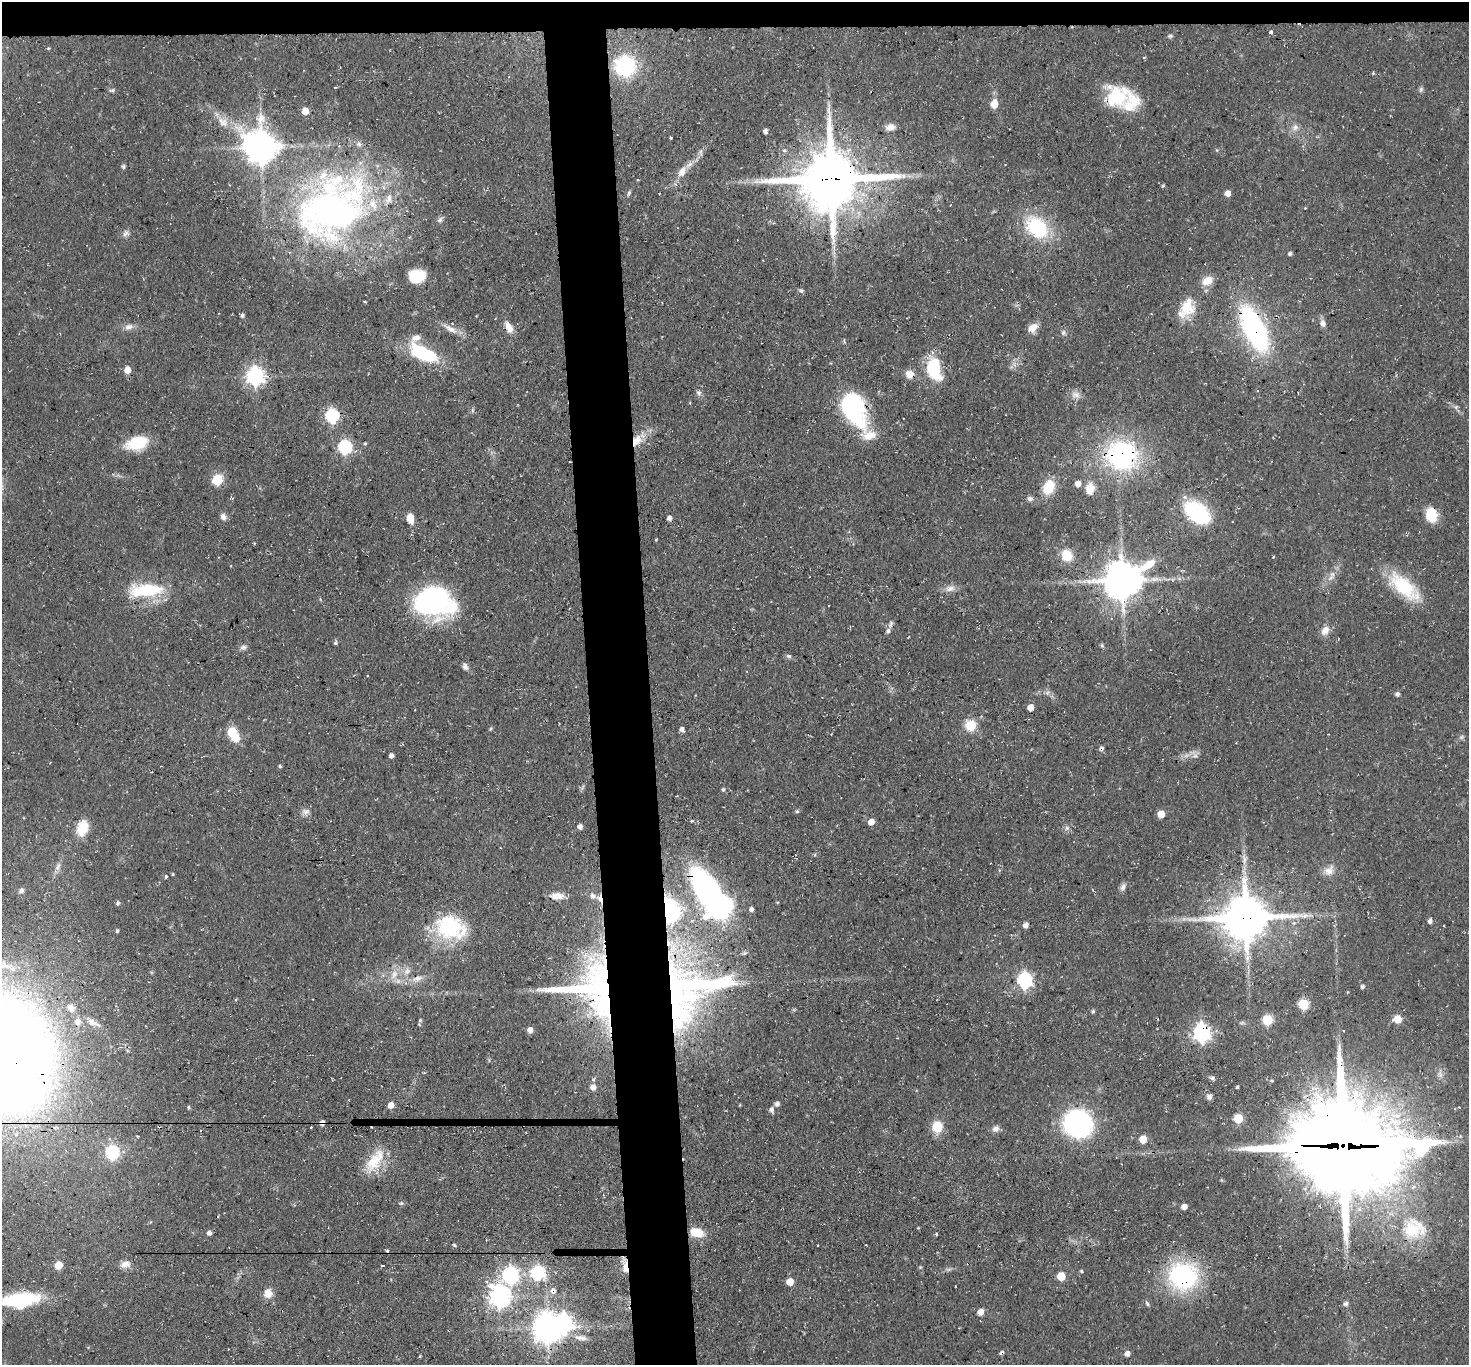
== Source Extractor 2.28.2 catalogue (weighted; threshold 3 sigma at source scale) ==
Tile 2 of 3 x 3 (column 2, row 1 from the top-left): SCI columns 1468-2934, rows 2888-4250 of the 4401 x 4372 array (HDU 1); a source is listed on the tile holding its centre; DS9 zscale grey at full resolution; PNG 1471 x 1367 px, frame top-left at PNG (2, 2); no overlay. Shown black and unused: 6% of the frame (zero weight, under 3 of 4 exposures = <1% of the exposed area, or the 3 px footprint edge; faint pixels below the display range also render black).
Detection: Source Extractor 2.28.2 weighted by HDU 2 'WHT'; one run over the whole footprint, this tile lists its part. Background 0.055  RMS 0.0051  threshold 0.023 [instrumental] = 3 sigma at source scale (4.5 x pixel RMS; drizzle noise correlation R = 1.50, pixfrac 1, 0.05/0.05 arcsec/px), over >= 5 px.
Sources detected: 223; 6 inside a brighter object's white glare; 10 cosmic-ray / hot-pixel residue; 2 long thin detections or spike segments (spike, bleed or trail) — not listed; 12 inside a brighter listed object's ellipse — not listed separately; the other 193 listed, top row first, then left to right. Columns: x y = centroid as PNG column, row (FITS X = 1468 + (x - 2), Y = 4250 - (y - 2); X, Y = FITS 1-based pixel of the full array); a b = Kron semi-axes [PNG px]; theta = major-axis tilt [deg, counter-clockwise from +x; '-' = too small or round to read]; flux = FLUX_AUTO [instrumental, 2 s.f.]
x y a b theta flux
1271 32 4 3 - 4.8
1170 36 6 5 - 0.95
48 48 5 4 - 0.55
1144 57 4 3 - 0.42
625 66 16 16 - 55
1373 73 5 4 - 0.55
1421 89 8 5 75 1.2
112 90 7 5 1 1.1
1131 101 53 24 -33 28
994 104 7 6 - 7.8
305 111 5 5 - 8.6
223 122 18 11 -34 6.8
890 127 11 7 5 3.8
1295 127 9 7 57 2.5
765 131 5 4 - 1.8
670 138 3 3 - 2.8
261 147 10 9 - 1000
123 167 5 5 - 1.1
682 172 16 9 60 5.6
831 179 20 18 11 3600
1163 186 4 3 - 0.71
629 193 7 4 66 0.95
1227 193 6 5 - 3.8
331 211 101 70 37 250
440 220 8 6 56 1.5
773 223 5 4 - 0.51
1037 227 21 15 -44 43
126 233 10 8 54 2.1
1290 254 4 4 - 1.5
420 276 14 10 -29 15
1207 281 14 10 29 6.3
801 291 7 5 -48 1
1188 307 23 19 79 13
242 315 5 5 - 1
1323 323 8 6 -77 2.9
129 327 13 8 14 3.1
509 327 15 8 -66 5.2
1033 328 13 9 41 4.7
450 329 26 7 -29 4.9
1254 329 39 16 -64 120
1063 333 8 6 75 1.3
423 353 33 14 -26 34
934 369 24 14 -77 28
127 370 5 5 - 6.6
909 374 10 10 - 4.5
255 376 7 7 - 220
699 393 7 6 - 1.5
1076 395 14 9 -18 3.4
690 403 5 3 - 0.4
1456 407 6 5 - 0.99
854 409 43 24 -67 57
472 410 6 4 -72 0.81
332 416 7 6 - 77
636 440 16 11 54 7.7
137 443 19 11 17 27
365 443 4 4 - 0.59
345 447 6 6 - 84
1122 455 33 31 1 80
217 480 6 6 - 34
1078 483 5 5 - 4.2
1049 487 19 13 68 11
1090 488 15 11 81 5.7
1030 498 8 6 -17 1.6
1197 513 25 16 -39 45
1431 514 15 11 -90 13
223 517 8 7 - 2.4
410 518 10 6 -75 6.5
669 518 5 4 - 1.8
656 540 3 3 - 0.43
254 543 4 3 - 0.38
1067 555 12 11 - 11
1273 557 3 2 - 0.66
1332 574 6 5 - 1.5
1123 580 13 11 33 1400
1172 580 6 4 73 0.72
1404 587 41 18 -40 29
950 589 14 8 9 3.4
146 590 44 16 3 29
431 601 38 33 3 79
891 624 10 5 72 1.5
1325 630 13 10 54 4
888 631 7 6 - 1.5
335 643 6 4 37 0.84
1102 646 6 4 -3 0.79
243 647 9 7 14 1.7
789 656 7 5 -17 1.2
465 666 10 7 -63 1.9
1047 693 7 4 19 1.1
1397 694 5 5 - 1.6
1030 707 5 5 - 6
970 725 13 13 - 9.4
682 729 5 4 - 1.9
232 732 6 5 - 28
1461 737 7 5 46 1.1
1194 755 15 6 -57 2.1
391 756 4 4 - 2.1
280 766 4 3 - 0.79
723 789 5 4 - 0.96
797 811 5 4 - 0.79
305 812 11 10 - 2.6
1161 814 5 5 - 9
691 821 4 3 - 0.85
871 822 5 5 - 4.8
580 827 6 6 - 2
82 828 18 12 70 12
1067 828 7 6 - 1.5
58 867 14 6 69 2.7
1329 870 16 11 43 5
173 874 4 3 - 0.5
166 876 4 3 - 0.84
1123 887 10 7 75 1.9
21 890 8 6 42 1.6
711 895 49 20 -54 170
557 896 16 8 -4 4.8
593 896 8 7 - 1.9
600 899 8 4 -72 8.6
118 904 7 4 63 0.93
667 909 8 4 84 300
751 909 5 5 - 1.5
1246 918 15 13 3 2200
1430 921 5 4 - 2
1026 925 5 4 - 3.2
449 927 34 27 -34 42
117 931 4 3 - 0.85
2 965 41 15 -5 22
407 971 10 9 - 3.3
394 975 15 9 59 5.5
417 978 16 8 15 4.3
1024 980 7 6 - 130
1363 987 4 4 - 1.2
592 989 65 53 -12 150
690 990 94 68 24 220
1303 1004 6 6 - 33
71 1008 14 9 -53 3.8
1093 1011 5 4 - 0.97
1397 1019 5 5 - 13
420 1020 8 4 68 1
1268 1020 6 5 - 34
78 1022 10 9 - 3.2
91 1022 16 8 -35 4
530 1030 5 5 - 3.5
1202 1033 7 7 - 200
6 1052 76 54 -71 1500
424 1073 5 3 - 0.48
1440 1074 11 5 -72 2.1
1212 1078 8 5 -16 1.2
593 1087 5 5 - 3.5
1237 1087 3 3 - 0.68
1209 1097 7 6 - 1.8
777 1104 5 5 - 1.9
391 1105 5 5 - 5.4
188 1107 5 3 - 0.63
771 1110 7 6 - 1.8
1238 1118 5 5 - 24
1078 1124 25 24 - 88
56 1127 9 5 0 1.9
311 1127 3 3 - 0.87
937 1127 9 8 - 16
996 1129 9 7 26 2.5
137 1136 3 2 - 0.5
1143 1139 5 5 - 10
1343 1146 37 31 -6 9300
112 1153 7 6 - 73
375 1161 35 15 56 15
401 1203 6 5 - 0.82
1184 1207 5 5 - 3.5
1414 1229 33 27 6 29
209 1233 5 4 - 2
697 1233 14 9 -16 11
936 1234 4 3 - 0.64
454 1245 5 4 - 0.75
125 1264 13 9 18 4
58 1265 5 5 - 13
383 1265 4 3 - 3.8
625 1266 14 6 -78 7.4
920 1267 6 3 -18 0.52
1081 1271 4 3 - 0.73
537 1273 7 7 - 81
510 1275 8 7 - 150
1061 1276 5 5 - 18
1183 1276 23 21 1 86
790 1282 5 5 - 8.1
553 1291 9 8 - 3.1
268 1293 10 9 - 5.2
499 1296 9 8 - 300
20 1301 38 16 7 45
1147 1304 8 4 -53 1.1
1345 1304 6 5 - 1.7
981 1312 5 5 - 5
547 1328 9 8 - 810
581 1338 20 8 -8 4.5
1127 1354 7 6 - 2.2
420 1356 3 3 - 0.5
Overlapping masked pixels (flux is a lower limit): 24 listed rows (the first 20) at x y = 831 179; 331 211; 509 327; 1254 329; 909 374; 854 409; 636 440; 1122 455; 1431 514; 431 601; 711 895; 557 896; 600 899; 667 909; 1246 918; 417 978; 592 989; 690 990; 1202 1033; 6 1052
Isophote crosses this tile's border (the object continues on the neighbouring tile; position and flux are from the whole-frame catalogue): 3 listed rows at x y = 2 965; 6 1052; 20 1301